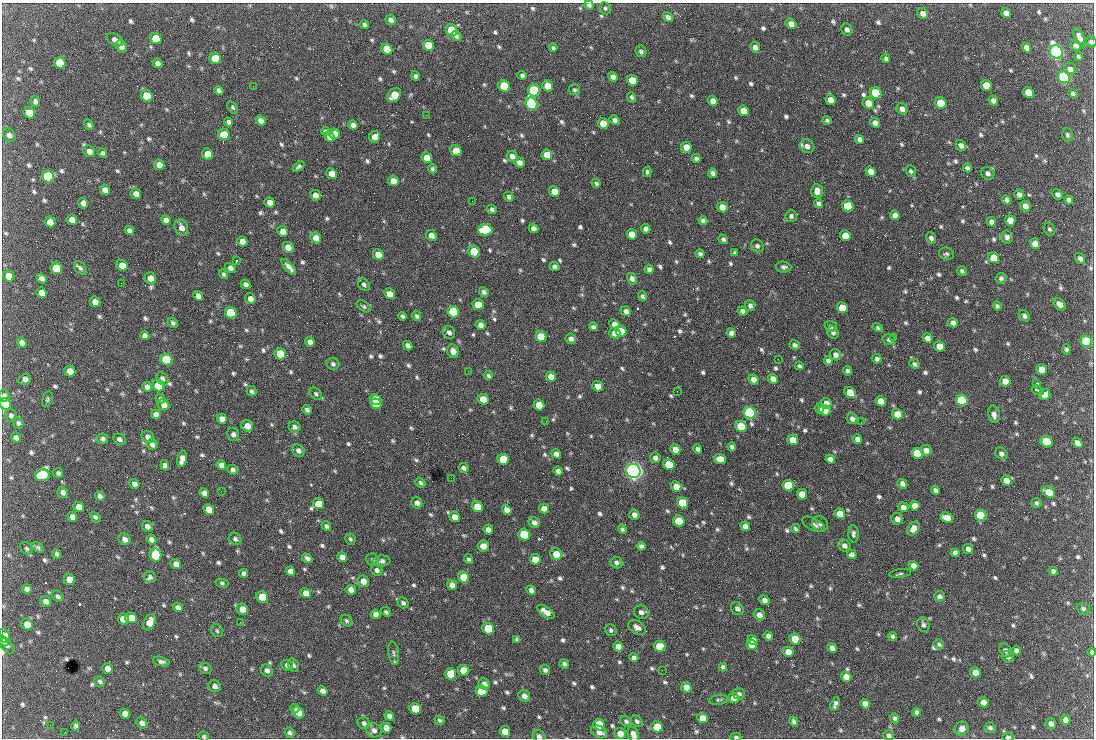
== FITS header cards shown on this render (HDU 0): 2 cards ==
NAXIS1  =                 1092 /fastest changing axis
NAXIS2  =                  736 /next to fastest changing axis

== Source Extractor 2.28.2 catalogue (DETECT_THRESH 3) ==
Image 1092 x 736 px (HDU 0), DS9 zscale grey, 1 PNG px = 1 image px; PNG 1096 x 740 px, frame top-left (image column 1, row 736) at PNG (2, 3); each listed source drawn as its Kron ellipse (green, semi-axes under 4 px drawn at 4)
Background 1570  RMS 37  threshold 112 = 3 sigma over >= 5 px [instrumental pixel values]
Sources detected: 830; of the 830, the 500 brightest by FLUX_AUTO listed and drawn (330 fainter detections omitted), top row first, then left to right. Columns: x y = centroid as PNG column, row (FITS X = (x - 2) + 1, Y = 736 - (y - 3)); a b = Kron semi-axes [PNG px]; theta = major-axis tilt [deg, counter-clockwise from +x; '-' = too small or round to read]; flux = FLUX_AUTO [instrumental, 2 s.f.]
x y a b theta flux
589 5 4 4 - 6.0e+03
605 8 6 5 - 4.9e+03
923 13 6 5 - 1.2e+04
1006 13 5 4 - 1.6e+04
668 17 5 4 - 8.8e+03
391 20 5 5 - 9.8e+03
791 24 6 5 - 1.4e+04
365 25 4 4 - 5.6e+03
847 29 6 5 - 7.4e+03
452 30 6 5 - 8.4e+04
456 36 5 4 - 6.4e+03
1079 37 10 4 -66 1.6e+04
156 39 6 5 - 7.5e+04
115 40 9 5 -29 1.1e+04
1091 42 6 5 - 6.3e+03
428 45 6 5 - 5.4e+04
1076 45 5 5 - 9.2e+03
121 46 6 5 - 1.2e+04
755 47 5 4 - 1.0e+04
553 48 4 4 - 5.0e+03
1027 48 5 4 - 1.3e+04
387 49 6 5 - 5.7e+04
641 51 6 5 - 6.1e+03
1056 52 7 6 - 1.3e+06
1078 56 4 3 - 4.7e+03
215 58 6 5 - 5.0e+04
886 58 4 4 - 6.0e+03
60 63 6 5 - 7.7e+04
157 63 5 4 - 1.1e+04
1070 69 6 6 - 1.0e+04
522 75 4 4 - 5.1e+03
415 76 5 4 - 5.4e+03
613 77 5 4 - 1.0e+04
1064 77 6 5 - 8.4e+05
632 80 6 5 - 6.0e+04
253 86 2 2 - 1.9e+04
504 86 6 5 - 1.7e+05
548 86 6 5 - 3.9e+04
986 86 6 5 - 5.8e+04
219 90 5 4 - 7.2e+03
534 90 6 6 - 2.8e+05
574 90 6 5 - 5.3e+03
1028 92 6 5 - 5.9e+04
876 93 6 5 - 2.0e+05
1073 94 4 3 - 5.9e+03
394 95 8 6 51 5.1e+04
147 96 6 5 - 7.7e+04
632 97 5 4 - 5.1e+03
830 100 5 5 - 2.1e+04
35 101 5 4 - 7.3e+03
713 101 5 4 - 1.6e+04
993 101 5 4 - 1.0e+04
868 103 6 5 - 2.8e+04
941 103 6 5 - 9.3e+04
532 104 6 5 - 5.9e+05
233 107 6 4 -57 4.8e+03
902 109 6 5 - 1.1e+04
743 111 5 5 - 3.2e+04
29 113 6 5 - 3.8e+04
426 115 2 2 - 6.4e+03
615 120 5 4 - 8.9e+03
827 120 4 4 - 4.8e+03
261 121 6 4 -39 1.1e+04
228 122 4 4 - 8.0e+03
875 123 5 4 - 1.0e+04
603 124 5 5 - 4.3e+04
89 125 5 4 - 4.9e+03
353 125 5 4 - 1.2e+04
325 131 4 4 - 4.7e+03
335 134 5 5 - 2.1e+04
9 135 7 6 - 1.0e+04
224 135 6 5 - 6.5e+04
1067 135 7 5 -75 6.1e+03
329 137 5 5 - 1.3e+04
375 137 6 5 - 1.5e+04
859 139 5 4 - 9.4e+03
961 145 6 5 - 9.6e+03
807 146 7 6 - 1.3e+04
686 147 5 5 - 3.1e+04
89 151 6 5 - 1.5e+04
456 151 6 5 - 5.3e+04
103 153 5 4 - 5.7e+03
207 154 6 5 - 4.0e+04
547 155 5 5 - 3.5e+04
512 156 6 5 - 1.2e+04
427 158 5 5 - 2.7e+04
696 158 4 4 - 6.6e+03
519 162 5 5 - 1.2e+04
159 165 5 5 - 2.2e+04
299 166 6 4 34 5.1e+03
967 168 4 4 - 6.5e+03
432 169 5 4 - 5.0e+03
911 171 6 5 - 5.2e+03
647 172 5 4 - 5.1e+03
871 172 5 4 - 1.7e+04
712 173 5 4 - 8.1e+03
988 173 7 6 - 9.7e+03
332 174 5 5 - 2.7e+04
48 176 6 5 - 2.7e+05
393 181 5 5 - 2.4e+04
596 183 4 3 - 4.8e+03
105 190 5 4 - 1.5e+04
554 191 5 5 - 2.9e+04
817 191 7 6 - 1.7e+04
136 194 6 5 - 1.8e+04
1058 194 5 4 - 7.8e+03
315 195 5 5 - 1.3e+04
1019 195 5 4 - 1.0e+04
509 197 5 4 - 6.0e+03
1007 200 5 4 - 7.6e+03
1069 200 4 4 - 7.5e+03
472 201 2 2 - 5.3e+03
83 203 5 4 - 1.2e+04
270 203 5 5 - 2.1e+04
819 204 5 4 - 7.6e+03
848 206 6 5 - 1.5e+05
1025 206 5 5 - 1.4e+04
722 207 5 5 - 1.9e+04
492 209 5 4 - 6.0e+03
895 215 5 4 - 1.4e+04
791 216 6 5 - 6.2e+03
72 220 5 5 - 2.0e+04
166 220 5 4 - 1.1e+04
1010 220 5 5 - 2.5e+04
703 221 4 4 - 7.4e+03
50 222 6 5 - 2.0e+04
991 222 5 4 - 1.1e+04
181 228 9 6 -68 1.6e+04
534 228 5 4 - 1.1e+04
646 229 5 4 - 1.1e+04
1050 229 6 5 - 5.0e+03
485 230 7 6 - 1.7e+05
129 231 5 4 - 8.4e+03
283 231 5 5 - 1.9e+04
632 234 5 5 - 3.3e+04
431 235 6 5 - 1.3e+04
845 235 5 5 - 3.3e+04
1007 237 6 6 - 9.8e+03
316 238 6 5 - 2.0e+04
931 238 6 4 -67 7.3e+03
723 239 5 4 - 5.6e+03
242 241 5 5 - 1.7e+04
1035 244 5 5 - 2.8e+04
757 246 7 6 - 6.8e+03
288 247 6 5 - 2.3e+04
474 252 6 5 - 1.5e+05
735 253 4 4 - 4.8e+03
378 254 5 5 - 2.5e+04
700 254 4 4 - 5.6e+03
947 254 7 6 - 6.0e+03
994 258 6 5 - 5.7e+04
1080 258 6 4 -53 8.5e+03
236 261 3 2 - 1.2e+05
122 266 6 5 - 3.3e+04
555 266 5 4 - 6.5e+03
289 267 10 4 -49 1.2e+04
783 267 8 5 -3 6.3e+03
56 268 6 5 - 1.0e+05
80 268 7 5 -48 6.1e+03
230 268 5 4 - 9.5e+03
649 269 5 4 - 8.0e+03
962 271 5 4 - 5.6e+03
223 274 5 4 - 4.7e+03
9 276 6 5 - 3.2e+04
41 278 5 4 - 1.0e+04
150 278 6 5 - 2.0e+04
1001 278 5 5 - 5.4e+03
632 279 6 4 -59 8.3e+03
121 283 2 2 - 8.7e+03
246 284 5 4 - 9.1e+03
364 285 7 5 -48 6.3e+03
484 292 5 4 - 7.0e+03
41 293 5 5 - 1.7e+04
390 294 6 5 - 2.1e+04
198 296 5 4 - 1.0e+04
642 296 5 4 - 5.8e+03
250 299 6 5 - 1.2e+04
95 302 5 5 - 1.7e+04
1060 304 7 5 -46 1.5e+04
478 305 6 5 - 5.7e+04
364 306 8 5 -35 5.4e+03
750 306 5 5 - 6.8e+03
997 306 4 3 - 5.2e+03
842 308 5 5 - 4.1e+04
626 311 5 4 - 9.7e+03
742 311 5 4 - 7.9e+03
453 312 6 5 - 2.6e+05
231 313 6 5 - 2.1e+05
403 316 4 3 - 5.2e+03
417 316 5 4 - 5.1e+03
1024 316 6 5 - 7.1e+03
173 323 5 4 - 5.9e+03
953 323 5 4 - 1.1e+04
615 324 6 4 -41 1.7e+04
480 325 5 4 - 1.2e+04
831 326 6 5 - 6.2e+03
593 327 4 4 - 6.4e+03
878 328 5 4 - 4.8e+03
621 331 6 5 - 2.9e+04
449 332 7 6 - 8.3e+03
833 332 6 5 - 7.4e+03
615 333 5 5 - 2.7e+04
731 333 5 4 - 9.9e+03
145 336 5 4 - 8.2e+03
541 337 6 5 - 8.6e+04
893 337 2 2 - 1.5e+04
927 338 5 4 - 1.1e+04
571 339 5 5 - 9.6e+03
889 340 6 5 - 6.0e+03
1086 341 6 5 - 2.6e+05
22 342 5 4 - 1.2e+04
310 342 5 4 - 1.2e+04
408 345 5 4 - 8.7e+03
795 345 5 4 - 6.7e+03
940 346 5 5 - 2.7e+04
1066 349 5 4 - 5.8e+03
453 351 7 5 -79 1.3e+04
280 354 6 5 - 9.0e+04
835 355 6 5 - 1.1e+04
778 359 2 2 - 8.6e+03
877 359 5 4 - 6.6e+03
166 360 6 5 - 3.1e+05
828 361 4 4 - 7.9e+03
333 364 6 6 - 5.8e+03
914 364 5 4 - 6.6e+03
799 366 4 4 - 5.3e+03
1042 369 5 5 - 3.5e+04
70 371 6 5 - 2.7e+04
468 371 2 2 - 5.6e+03
848 371 5 4 - 6.2e+03
488 376 4 4 - 4.7e+03
551 377 5 4 - 1.8e+04
25 379 6 5 - 1.4e+04
162 379 7 5 -50 9.3e+03
753 379 5 4 - 1.7e+04
773 379 5 4 - 1.6e+04
1005 381 5 5 - 2.4e+04
1037 384 3 3 - 1.2e+04
158 386 6 5 - 1.1e+05
598 386 5 5 - 2.0e+04
147 387 5 4 - 1.0e+04
1038 390 6 3 -31 8.6e+03
252 391 5 4 - 5.7e+03
677 391 2 2 - 5.8e+03
850 392 6 5 - 3.7e+04
316 394 7 5 -46 5.7e+03
1045 394 6 5 - 4.0e+04
4 396 6 5 - 7.3e+03
47 399 8 5 75 4.7e+03
160 399 5 4 - 4.8e+03
483 399 5 5 - 3.9e+04
375 400 6 5 - 7.1e+04
962 400 6 5 - 2.8e+05
881 401 5 5 - 2.4e+04
826 403 5 5 - 1.4e+04
5 404 6 5 - 5.5e+04
376 404 5 5 - 8.3e+04
164 405 6 5 - 1.5e+04
539 405 5 5 - 4.6e+04
819 408 5 4 - 6.0e+03
307 410 5 4 - 7.1e+03
825 410 6 5 - 2.8e+04
750 413 6 5 - 7.0e+05
156 414 5 4 - 1.1e+04
897 414 5 5 - 3.5e+04
994 414 9 5 -78 1.3e+04
11 415 7 6 - 6.5e+03
222 419 5 5 - 1.7e+04
852 419 6 5 - 8.2e+03
546 421 2 2 - 6.5e+03
861 422 3 2 - 5.7e+03
18 423 6 5 - 5.9e+03
247 426 6 5 - 2.1e+04
741 426 6 5 - 1.7e+05
294 427 6 5 - 8.8e+03
233 434 6 6 - 8.1e+03
148 437 7 6 - 1.1e+04
16 438 5 4 - 8.7e+03
102 439 6 5 - 7.2e+03
119 439 6 5 - 8.4e+03
857 439 5 4 - 1.2e+04
793 440 5 5 - 3.8e+04
1047 442 6 5 - 1.0e+05
1077 443 6 4 -43 1.1e+04
152 444 6 5 - 8.8e+03
732 447 4 4 - 6.2e+03
675 449 5 4 - 2.4e+04
698 449 5 4 - 7.5e+03
926 450 5 5 - 1.3e+04
298 451 7 5 -47 8.9e+03
917 453 6 5 - 9.7e+04
556 454 5 4 - 1.1e+04
1001 454 7 5 -45 8.6e+03
655 458 5 5 - 9.1e+03
182 459 8 5 75 1.7e+04
503 459 6 5 - 1.3e+05
720 459 5 5 - 3.4e+04
830 459 5 4 - 1.0e+04
165 465 5 4 - 9.7e+03
221 465 5 4 - 1.2e+04
669 465 6 5 - 1.1e+05
463 468 5 4 - 7.4e+03
233 470 5 5 - 7.9e+03
558 471 4 4 - 8.7e+03
633 471 7 6 - 1.7e+06
58 473 5 5 - 6.9e+03
42 475 7 6 - 2.0e+05
451 478 2 2 - 4.9e+03
1006 480 5 4 - 2.2e+04
420 483 5 4 - 5.6e+03
134 484 5 4 - 9.7e+03
902 484 5 4 - 9.6e+03
676 486 5 5 - 2.9e+04
788 486 6 5 - 1.6e+05
935 490 5 4 - 6.6e+03
221 491 2 2 - 7.4e+03
63 492 6 5 - 8.1e+03
1049 492 7 5 -31 4.5e+04
204 493 5 4 - 1.0e+04
802 494 5 5 - 3.7e+04
100 496 5 4 - 7.9e+03
417 503 6 5 - 1.1e+04
682 503 6 5 - 1.2e+05
1036 503 5 5 - 5.2e+03
319 504 6 5 - 4.5e+04
914 506 5 4 - 1.7e+04
79 507 5 5 - 2.1e+04
477 507 6 5 - 6.1e+04
903 507 5 4 - 1.3e+04
544 508 5 5 - 2.1e+04
209 509 6 5 - 2.6e+04
507 510 5 4 - 1.4e+04
840 514 5 5 - 3.2e+04
634 515 5 5 - 1.1e+04
981 515 6 5 - 1.6e+05
72 517 5 4 - 1.1e+04
95 517 6 4 -43 6.2e+03
455 517 5 5 - 1.9e+04
947 518 6 5 - 2.4e+04
897 519 6 5 - 1.4e+04
679 521 6 5 - 9.6e+04
534 522 6 5 - 1.1e+04
814 524 12 6 -26 1.0e+04
820 524 8 7 - 8.6e+03
147 526 6 5 - 1.1e+04
326 526 5 4 - 5.7e+03
745 526 5 4 - 1.1e+04
913 528 7 5 54 1.8e+04
622 529 5 4 - 4.8e+03
795 529 5 4 - 5.0e+03
488 530 5 4 - 1.3e+04
853 534 8 5 -88 6.9e+03
524 535 6 5 - 1.8e+05
125 539 6 5 - 1.1e+04
235 539 6 5 - 6.0e+03
350 539 6 5 - 4.9e+03
151 540 5 4 - 9.8e+03
483 546 6 5 - 1.9e+04
641 546 4 4 - 7.7e+03
844 546 6 5 - 9.8e+03
38 547 7 4 -39 4.8e+03
27 548 7 5 -45 5.3e+03
968 549 5 5 - 9.9e+03
955 553 4 4 - 7.3e+03
56 554 5 4 - 6.1e+03
556 554 6 5 - 3.2e+04
852 554 5 4 - 1.0e+04
155 555 7 6 - 1.7e+05
342 557 5 4 - 1.3e+04
307 558 5 4 - 7.9e+03
469 559 5 4 - 5.2e+03
535 559 5 5 - 3.3e+04
373 560 6 6 - 5.0e+03
381 561 9 5 3 9.0e+03
617 563 6 5 - 6.7e+03
176 564 5 4 - 1.5e+04
913 566 5 4 - 1.3e+04
377 570 6 5 - 8.0e+03
290 571 5 4 - 1.2e+04
1053 571 5 4 - 7.9e+03
243 573 4 4 - 7.2e+03
900 573 11 3 7 4.8e+03
150 577 6 5 - 6.4e+03
464 577 6 5 - 4.9e+04
69 580 6 5 - 4.4e+04
363 581 6 5 - 2.1e+04
222 583 6 4 -14 4.7e+03
452 585 5 4 - 1.3e+04
27 589 5 4 - 8.1e+03
351 590 5 5 - 1.6e+04
531 590 5 4 - 9.4e+03
306 593 5 5 - 1.8e+04
58 596 6 5 - 6.1e+03
939 596 5 5 - 6.9e+03
262 597 6 5 - 8.8e+04
765 600 5 4 - 9.9e+03
46 601 6 5 - 1.2e+04
403 603 6 5 - 5.8e+03
178 607 5 4 - 9.9e+03
242 609 6 5 - 2.4e+04
737 609 7 6 - 9.0e+03
1083 609 7 5 -19 6.0e+03
386 612 6 4 -44 4.8e+03
546 612 10 5 -34 1.8e+04
641 612 7 6 - 1.0e+04
376 614 5 4 - 1.0e+04
759 615 6 5 - 1.4e+04
131 618 6 5 - 2.6e+04
123 619 6 5 - 2.8e+04
347 621 6 5 - 4.9e+03
150 622 8 5 66 3.2e+04
240 622 2 2 - 5.4e+03
27 624 6 5 - 2.2e+04
923 625 7 6 - 7.1e+03
637 627 10 6 -34 1.1e+04
488 629 6 5 - 1.3e+05
611 630 6 5 - 5.9e+03
217 631 7 5 -56 4.7e+03
4 636 7 5 -75 2.0e+04
768 636 5 4 - 9.7e+03
893 636 4 4 - 6.0e+03
517 639 4 4 - 6.6e+03
795 639 6 5 - 6.6e+04
753 640 5 4 - 1.7e+04
3 641 6 4 -51 1.0e+04
939 644 5 4 - 5.0e+03
751 645 5 5 - 2.3e+04
7 646 9 5 -47 5.2e+03
618 646 5 4 - 1.4e+04
660 646 6 5 - 7.9e+04
832 648 5 4 - 1.1e+04
1005 650 7 5 -62 7.7e+03
1016 651 5 4 - 8.4e+03
788 652 5 5 - 2.4e+04
1092 652 4 3 - 5.0e+03
394 653 12 5 -82 7.3e+03
1008 657 6 5 - 7.9e+03
634 658 5 4 - 9.1e+03
161 662 8 4 -15 7.1e+03
564 664 5 4 - 6.1e+03
287 665 6 5 - 7.0e+03
293 665 7 5 -63 5.7e+03
723 667 4 4 - 6.3e+03
107 668 5 5 - 1.3e+04
205 668 6 5 - 5.8e+03
267 670 6 5 - 9.0e+03
464 670 6 5 - 6.0e+04
545 670 5 5 - 6.4e+03
662 670 2 2 - 6.1e+03
975 672 5 5 - 2.1e+04
450 674 6 5 - 5.6e+04
846 677 5 5 - 2.0e+04
100 681 5 5 - 5.4e+03
484 684 6 5 - 1.1e+04
215 686 6 5 - 9.7e+03
686 687 5 5 - 1.9e+04
322 691 5 4 - 1.0e+04
481 691 6 5 - 1.0e+05
739 694 6 5 - 6.2e+03
524 696 6 5 - 1.3e+04
733 698 5 5 - 1.3e+04
718 700 9 5 7 4.8e+03
983 702 5 5 - 1.4e+04
835 704 7 3 74 7.6e+03
865 704 5 4 - 1.2e+04
295 708 4 4 - 4.8e+03
415 709 6 5 - 8.8e+04
917 712 4 4 - 7.5e+03
298 713 7 5 -51 2.3e+04
125 714 5 5 - 1.6e+04
389 716 5 4 - 9.6e+03
702 718 5 5 - 2.4e+04
895 718 5 4 - 6.2e+03
439 720 5 4 - 4.7e+03
1066 720 5 5 - 1.1e+04
626 721 6 5 - 5.3e+03
637 721 6 5 - 6.2e+03
794 721 5 4 - 5.8e+03
142 723 6 5 - 1.0e+04
364 723 6 6 - 6.3e+03
1051 724 5 5 - 1.1e+04
50 725 2 2 - 4.8e+03
599 725 6 5 - 1.1e+05
76 726 5 4 - 6.1e+03
657 727 6 5 - 6.0e+04
386 728 5 5 - 1.9e+04
990 728 6 5 - 6.3e+03
962 729 7 6 - 1.4e+04
374 730 8 7 - 1.1e+04
505 731 5 5 - 3.2e+04
65 732 2 2 - 1.0e+04
599 732 8 6 -25 1.6e+04
290 733 5 4 - 6.3e+03
620 734 6 5 - 2.2e+04
633 735 8 5 -68 1.6e+04
889 735 5 5 - 6.0e+03
539 736 7 6 - 7.5e+03
204 737 5 4 - 5.0e+03
736 737 5 3 - 5.4e+03
1008 737 6 3 0 7.3e+03
At the frame edge (FLAGS 8, measured only in part): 10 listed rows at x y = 589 5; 1091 42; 4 396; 5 404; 1092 652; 633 735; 539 736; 204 737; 736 737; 1008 737
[330 fainter detections neither listed nor drawn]